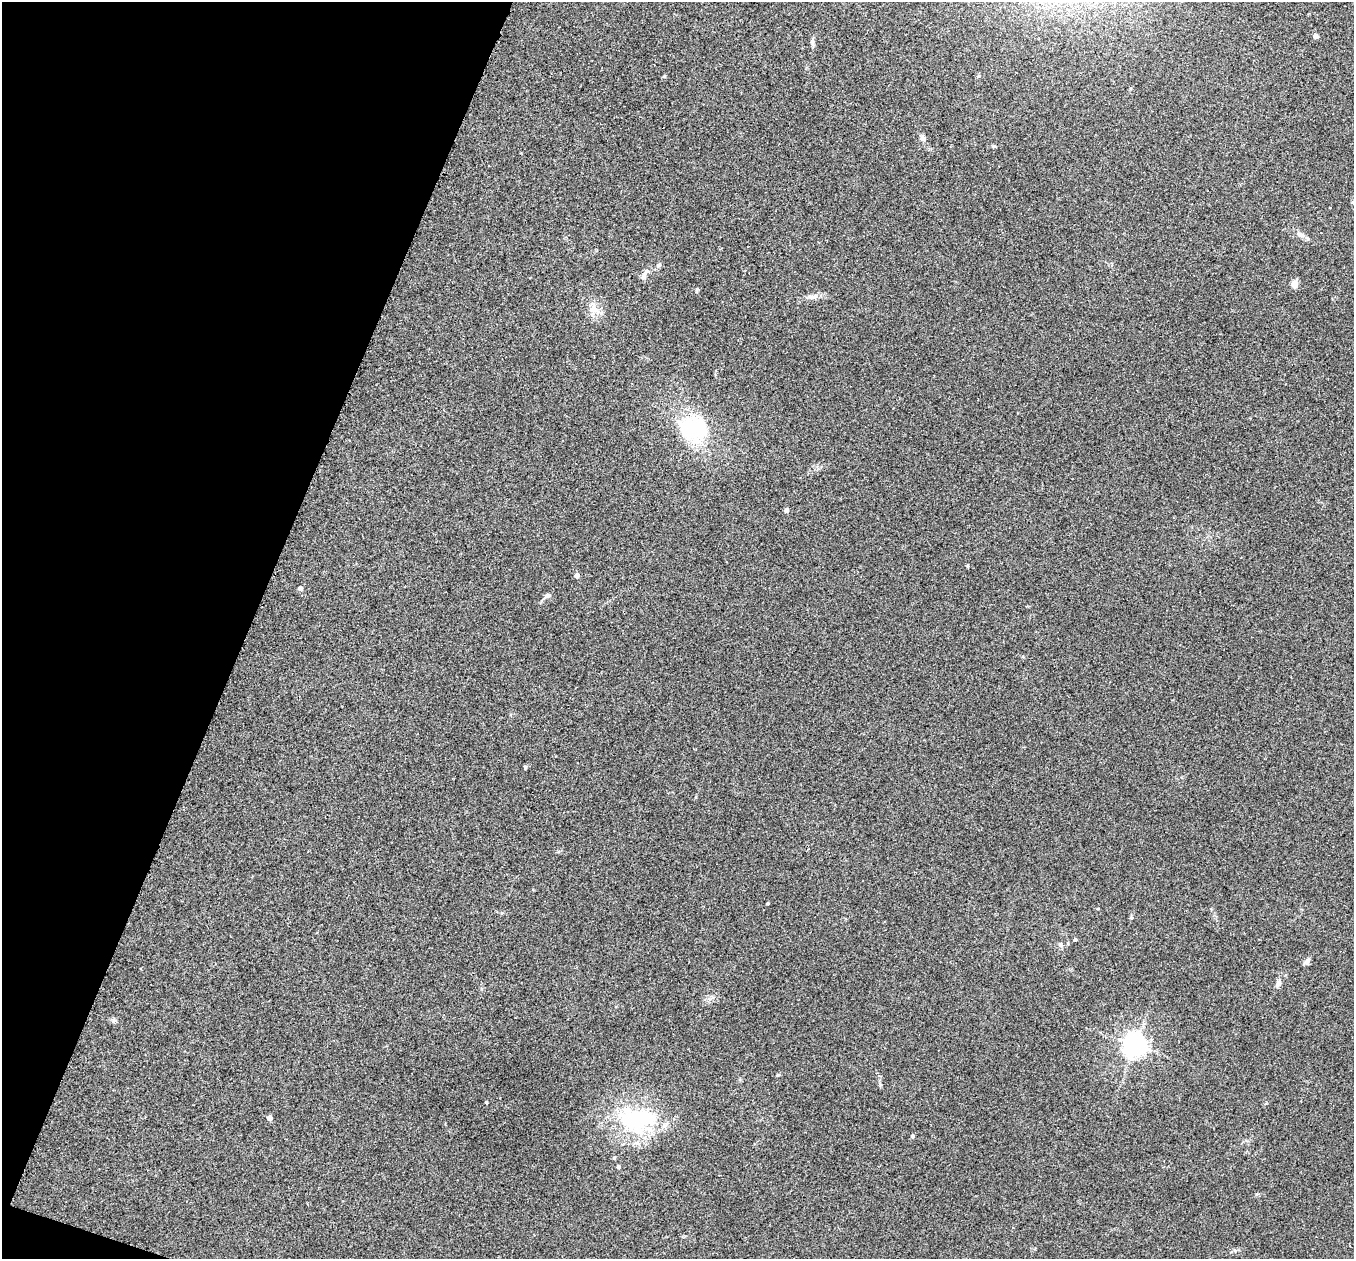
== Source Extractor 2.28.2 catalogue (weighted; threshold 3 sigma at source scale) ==
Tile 9 of 4 x 4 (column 1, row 3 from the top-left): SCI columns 8-1359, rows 1402-2658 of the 5427 x 5441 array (HDU 1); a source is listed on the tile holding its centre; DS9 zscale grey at full resolution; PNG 1356 x 1261 px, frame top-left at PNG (2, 2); no overlay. Shown black and unused: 19% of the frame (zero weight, under 2 of 3 exposures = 1% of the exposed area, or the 3 px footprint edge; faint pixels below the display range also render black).
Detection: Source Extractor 2.28.2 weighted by HDU 2 'WHT'; one run over the whole footprint, this tile lists its part. Background 0.104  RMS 0.015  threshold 0.0661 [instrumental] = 3 sigma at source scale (4.5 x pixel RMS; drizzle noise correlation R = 1.50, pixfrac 1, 0.05/0.05 arcsec/px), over >= 5 px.
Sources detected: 28; all 28 listed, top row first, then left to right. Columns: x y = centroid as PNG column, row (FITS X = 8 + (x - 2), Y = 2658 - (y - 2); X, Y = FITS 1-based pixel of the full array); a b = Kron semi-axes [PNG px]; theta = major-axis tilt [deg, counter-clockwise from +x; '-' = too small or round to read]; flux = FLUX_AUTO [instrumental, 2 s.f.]
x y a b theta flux
1315 36 4 4 - 7.2
664 76 5 4 - 1.8
923 138 8 6 -59 5.3
1300 234 11 7 -14 6.5
659 265 7 6 - 3.4
645 273 17 6 61 6.1
1294 284 8 7 - 11
813 296 15 5 15 6.6
594 310 17 10 -23 14
693 429 34 25 -14 120
786 510 4 4 - 7.2
577 575 4 4 - 7.8
300 588 4 4 - 5.8
547 596 11 5 35 4.6
767 903 3 3 - 1.7
1075 940 3 3 - 2.3
1068 943 5 3 - 1.3
1061 945 7 5 -56 3.2
1307 961 11 5 45 3.9
1278 983 11 6 67 5.3
114 1020 7 4 0 2.7
1135 1045 7 7 - 1200
486 1102 4 3 - 1.2
269 1118 4 4 - 11
636 1119 51 29 -5 140
912 1136 4 4 - 2.6
614 1158 4 4 - 1.7
618 1166 4 4 - 2.8
Unlisted compact peaks at least as high as the median listed source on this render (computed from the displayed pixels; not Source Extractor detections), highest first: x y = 525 767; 778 1075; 697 289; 967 566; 812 41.